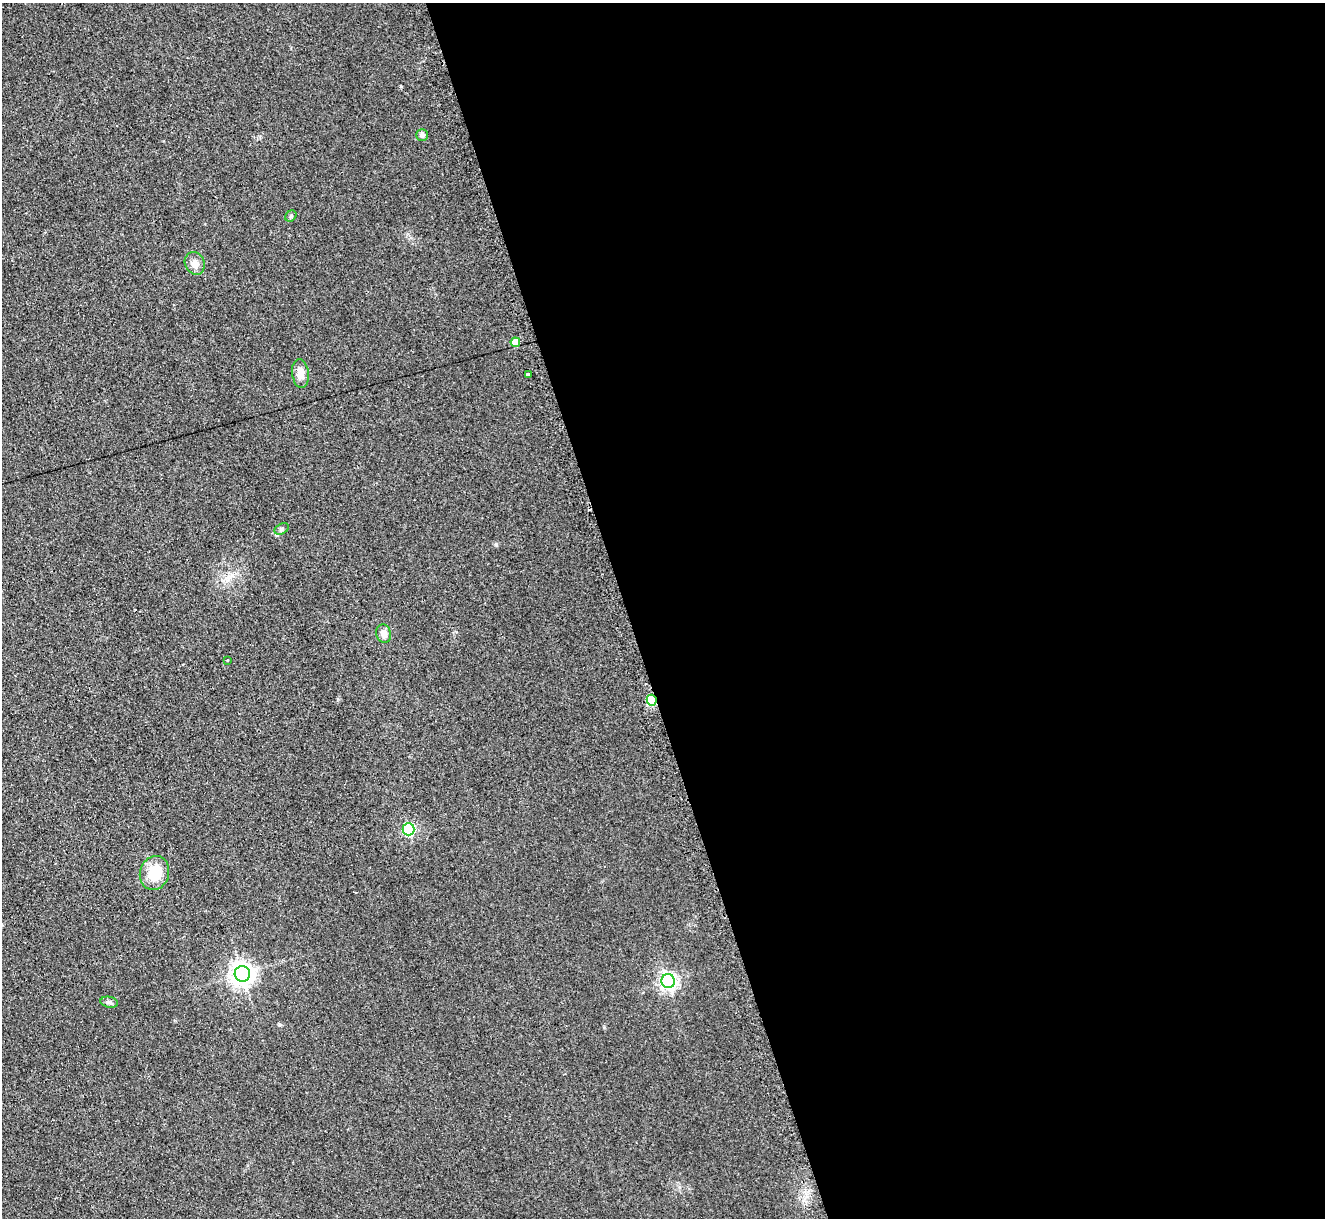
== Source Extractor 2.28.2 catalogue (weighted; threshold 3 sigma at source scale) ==
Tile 8 of 4 x 4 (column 4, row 2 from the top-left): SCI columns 3989-5311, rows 2704-3919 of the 5319 x 5278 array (HDU 1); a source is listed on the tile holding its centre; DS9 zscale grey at full resolution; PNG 1327 x 1220 px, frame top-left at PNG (2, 3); each listed source drawn as its Kron ellipse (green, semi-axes under 4 px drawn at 4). Shown black and unused: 53% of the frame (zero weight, under 2 of 3 exposures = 2% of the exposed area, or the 3 px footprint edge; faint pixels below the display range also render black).
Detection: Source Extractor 2.28.2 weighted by HDU 2 'WHT'; one run over the whole footprint, this tile lists its part. Background 0.123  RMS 0.012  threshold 0.0542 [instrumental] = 3 sigma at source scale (4.5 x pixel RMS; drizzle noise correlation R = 1.50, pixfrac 1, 0.05/0.05 arcsec/px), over >= 5 px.
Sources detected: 16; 1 cosmic-ray / hot-pixel residue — neither listed nor drawn; the other 15 listed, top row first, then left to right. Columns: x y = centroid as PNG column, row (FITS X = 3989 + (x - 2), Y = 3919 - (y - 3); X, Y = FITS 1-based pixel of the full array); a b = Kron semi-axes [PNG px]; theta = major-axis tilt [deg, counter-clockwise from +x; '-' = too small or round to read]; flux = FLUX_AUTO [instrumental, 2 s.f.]
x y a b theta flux
422 135 6 6 - 4.1
291 216 6 5 - 1.8
195 263 12 9 -63 8.4
515 342 5 4 - 15
300 374 14 8 -84 11
528 374 3 3 - 3.3
282 529 7 5 28 2.6
384 634 9 7 -73 8
227 660 3 3 - 2.6
652 700 5 5 - 71
408 829 6 6 - 130
154 873 17 14 75 34
242 974 8 7 - 930
668 981 7 6 - 410
109 1002 9 5 -10 3.3
Overlapping masked pixels (flux is a lower limit): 1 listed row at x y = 652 700
Unlisted compact peaks at least as high as the median listed source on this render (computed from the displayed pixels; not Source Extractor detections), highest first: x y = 496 544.